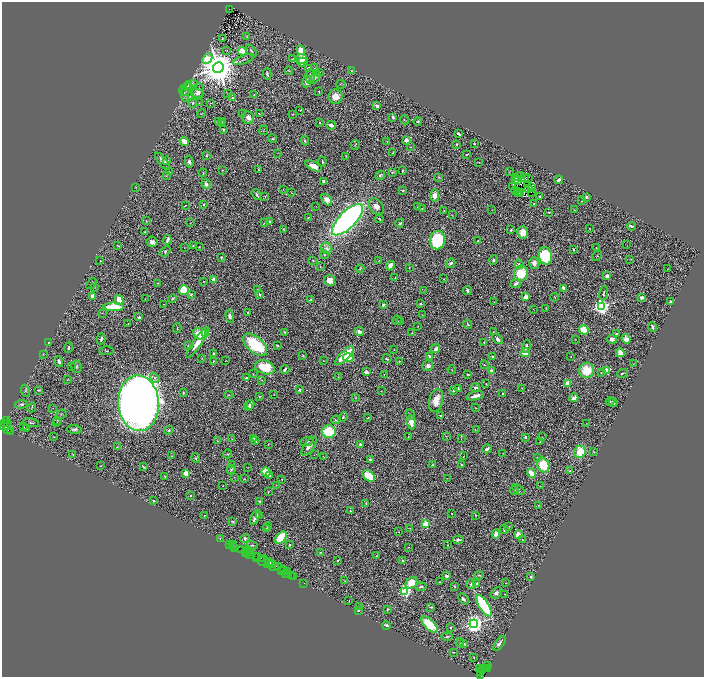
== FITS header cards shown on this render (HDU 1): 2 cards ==
NAXIS1  =                 1404
NAXIS2  =                 1350

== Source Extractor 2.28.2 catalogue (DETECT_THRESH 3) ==
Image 1404 x 1350 px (HDU 1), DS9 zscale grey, zoomed out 1/2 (1 PNG px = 2 x 2 image px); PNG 706 x 679 px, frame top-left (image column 1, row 1350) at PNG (2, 2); each listed source drawn as its Kron ellipse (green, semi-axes under 4 px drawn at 4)
Background 1.14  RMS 0.039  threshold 0.116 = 3 sigma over >= 5 px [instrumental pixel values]
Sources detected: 548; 60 cannot appear on this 1/2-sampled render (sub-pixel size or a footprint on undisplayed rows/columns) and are neither listed nor drawn; the other 488 listed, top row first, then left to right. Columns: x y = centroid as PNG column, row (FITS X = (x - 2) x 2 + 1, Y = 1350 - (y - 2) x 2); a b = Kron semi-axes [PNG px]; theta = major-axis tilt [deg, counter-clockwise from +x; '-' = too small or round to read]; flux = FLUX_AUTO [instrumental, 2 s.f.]
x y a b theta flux
229 9 2 1 - 8
247 36 2 1 - 2.1
222 38 2 2 - 5.5
227 50 3 2 - 3.4
301 50 5 4 - 130
242 51 4 4 - 150
251 51 7 3 -51 10
207 59 6 4 46 260
244 59 11 2 20 13
292 59 4 2 - 4.4
302 59 5 5 - 78
302 62 5 3 - 50
218 68 5 5 - 30000
309 68 3 3 - 22
314 68 2 2 - 2.8
289 71 4 3 - 6.2
351 71 3 2 - 3.9
320 73 3 2 - 3.9
267 74 5 2 - 11
310 76 7 4 -88 25
315 78 7 4 57 21
307 82 5 4 - 35
341 84 5 2 - 4.6
192 85 6 2 18 7.6
188 86 5 3 - 11
186 89 7 4 73 16
198 91 8 6 84 33
319 91 2 2 - 7.5
197 93 6 4 -2 19
184 94 8 4 -74 19
228 94 3 2 - 3.9
254 94 2 2 - 2.9
336 97 7 7 - 74
233 98 2 2 - 6.9
193 103 4 3 - 9
199 103 3 2 - 3.7
211 103 3 1 - 3.4
377 106 4 3 - 29
300 110 3 2 - 4.6
202 113 4 2 - 4.6
243 113 3 2 - 4.4
259 114 3 1 - 4.1
293 114 2 2 - 3.7
393 117 3 2 - 17
248 118 6 6 - 44
404 120 4 1 - 5.7
218 121 3 1 - 2.3
418 121 4 3 - 8.7
223 122 4 2 - 7
320 123 2 2 - 6.6
221 124 3 3 - 7.7
331 125 5 2 - 54
223 129 4 3 - 8.7
264 130 5 2 - 4.3
458 134 3 2 - 26
273 139 4 3 - 8.6
407 140 3 3 - 43
184 141 5 3 - 130
305 141 5 3 - 12
387 142 3 2 - 3.1
456 144 2 2 - 28
474 144 2 2 - 8.5
355 145 5 2 - 5.2
411 147 3 3 - 6.6
278 153 2 1 - 1.2
393 153 2 2 - 7.1
467 154 3 2 - 5.7
207 156 3 3 - 16
346 156 2 1 - 3.7
163 161 10 3 -53 33
167 161 3 2 - 29
189 162 6 4 -75 20
322 162 5 2 - 10
479 162 2 2 - 4
313 166 9 4 -25 74
258 169 4 2 - 6.1
222 170 3 2 - 3.3
402 170 3 2 - 4.9
509 171 3 2 - 2.7
169 172 3 3 - 5.6
392 172 4 3 - 6.8
203 173 4 2 - 7.5
380 175 5 4 - 13
166 176 2 1 - 3.4
520 176 2 1 - 5.7
439 177 3 2 - 5.8
516 177 2 1 - 0.28
524 177 2 1 - 1.9
528 179 2 1 - 4.3
516 180 2 2 - 1.9
559 180 5 2 - 26
324 181 4 3 - 26
518 181 2 1 - 2.3
206 184 5 4 - 37
527 185 2 1 - 1.5
513 186 3 1 - 3.5
136 187 3 2 - 3.5
532 188 2 1 - 6.3
283 189 2 2 - 1.9
529 189 2 1 - 5
403 190 2 2 - 9.2
516 191 2 1 - 2.9
518 191 2 1 - 3.3
291 192 3 2 - 2.4
520 192 3 2 - 0.49
531 193 2 1 - 3.8
256 194 6 3 -58 14
519 194 3 1 - 2.6
435 195 6 4 85 47
265 196 2 1 - 5.1
540 197 3 2 - 9.3
586 197 4 3 - 16
327 200 6 4 -51 55
582 201 2 2 - 7.9
203 204 3 2 - 8.2
534 204 3 2 - 7.5
185 205 2 2 - 3.5
316 206 2 1 - 6.4
376 206 9 6 -47 52
417 207 3 2 - 3
422 208 2 2 - 4.1
492 210 2 1 - 1.6
574 210 3 2 - 3.6
444 211 3 2 - 5.8
549 212 2 2 - 7.7
452 215 2 2 - 2.6
308 218 2 2 - 4.9
379 219 4 1 - 7.6
348 220 20 8 46 3900
146 221 3 3 - 4.7
270 222 4 3 - 12
190 223 2 1 - 2
264 223 3 2 - 5.9
400 223 4 2 - 15
631 226 4 3 - 13
283 229 4 3 - 7.5
589 229 2 2 - 3.3
511 230 3 3 - 7.9
144 232 3 3 - 6.2
523 232 6 5 - 65
167 240 5 2 - 26
437 240 9 7 80 520
477 241 3 2 - 6.5
152 242 5 5 - 33
193 245 3 3 - 7.7
627 245 2 1 - 2.2
118 246 3 2 - 4.7
199 247 2 1 - 3.3
184 248 2 1 - 2
327 248 6 5 - 32
596 248 2 1 - 2.9
573 249 2 2 - 7.7
165 251 6 4 39 13
324 255 4 4 - 12
545 256 9 6 -77 570
597 256 5 2 - 5.7
221 257 3 2 - 5.2
630 259 4 1 - 2.4
313 260 3 2 - 4.2
379 260 2 1 - 3.1
493 260 5 4 - 12
100 261 2 1 - 1.6
451 263 5 3 - 17
534 263 6 5 - 52
519 264 5 4 - 23
320 266 2 2 - 3.1
390 266 5 3 - 62
409 267 2 2 - 4.1
360 269 4 3 - 7.4
668 269 2 1 - 33
521 273 8 7 - 260
607 276 3 3 - 26
395 278 2 1 - 2.7
444 279 3 3 - 4
214 280 4 4 - 44
329 280 5 5 - 76
204 281 2 2 - 3.6
91 283 6 2 52 9.2
158 283 2 2 - 4.7
516 284 5 3 - 31
94 287 3 2 - 4
564 288 3 2 - 29
257 289 3 2 - 2.8
184 290 5 5 - 310
467 290 4 3 - 20
423 291 2 1 - 2
604 293 7 3 80 11
191 294 3 2 - 14
259 294 3 3 - 17
92 296 4 3 - 41
526 297 2 2 - 160
554 297 4 2 - 4.6
642 297 4 3 - 26
145 299 3 2 - 3.1
172 299 4 3 - 9.6
119 300 5 3 - 130
311 300 3 2 - 22
671 301 3 2 - 16
494 302 2 2 - 2.5
164 304 2 1 - 2.8
420 304 2 2 - 14
383 305 3 3 - 17
601 306 4 4 - 2800
113 307 10 3 0 300
546 308 3 2 - 2.6
533 309 2 1 - 2.6
102 313 2 2 - 2.6
248 313 3 2 - 7.2
422 315 3 2 - 3.9
230 316 7 4 -78 34
139 317 3 2 - 19
397 320 4 2 - 4.6
400 322 3 2 - 3.3
128 323 2 1 - 2.8
468 324 4 3 - 7.3
418 326 3 1 - 2.3
653 327 5 2 - 25
177 328 5 2 - 5.4
584 330 5 4 - 180
284 332 3 2 - 6.6
359 332 5 4 - 28
493 332 2 2 - 2.9
205 333 3 3 - 630
412 333 2 1 - 3.4
199 334 7 5 -18 120
616 334 2 2 - 9.7
101 339 6 3 75 13
497 339 6 3 -45 32
612 339 5 4 - 39
626 339 5 4 - 43
575 340 2 2 - 2.4
49 342 3 2 - 5.6
198 342 18 4 55 93
484 342 2 1 - 2.6
255 345 14 7 -41 470
277 345 4 2 - 6.2
188 346 2 1 - 3.1
526 346 6 3 76 14
68 348 5 3 - 11
436 349 5 3 - 34
394 350 2 1 - 1.8
107 351 7 3 1 9
525 353 5 4 - 110
620 353 4 4 - 49
43 354 3 3 - 4.4
213 354 2 2 - 10
345 355 12 4 46 250
303 356 3 2 - 6.7
429 356 4 3 - 20
492 356 3 3 - 7.8
571 356 2 2 - 2.8
202 358 3 1 - 2.9
348 358 5 3 - 190
387 359 4 2 - 7
213 361 2 2 - 5.4
225 361 2 1 - 3.1
324 361 3 1 - 2.4
399 361 3 2 - 3.9
59 362 6 3 -75 20
633 364 2 2 - 2.5
485 365 4 2 - 5.7
428 366 5 5 - 33
71 367 2 2 - 3.3
76 367 6 5 - 16
265 367 10 6 -19 270
285 369 4 2 - 16
452 370 4 2 - 4.4
587 370 7 7 - 220
607 370 3 3 - 280
491 371 4 3 - 17
366 372 3 3 - 33
601 373 3 2 - 4.8
622 373 5 2 - 7.5
253 374 2 1 - 4.5
384 374 2 1 - 2.1
468 374 3 2 - 7.8
338 377 2 2 - 4.9
155 378 5 3 - 19
246 378 3 3 - 16
68 379 2 1 - 3.2
261 380 3 2 - 3.8
568 383 2 2 - 150
486 384 2 2 - 2.2
475 387 4 3 - 21
522 388 2 1 - 1.5
458 389 2 2 - 12
38 390 3 2 - 9.5
300 390 2 2 - 58
454 390 3 2 - 13
25 391 6 3 -68 9.3
381 391 2 1 - 2
183 393 3 2 - 6.6
502 393 2 2 - 6.5
274 394 3 2 - 2.2
229 395 4 2 - 7.4
259 396 2 2 - 4.9
475 396 9 3 15 47
355 397 3 2 - 4.2
574 398 4 3 - 33
436 400 12 7 75 120
610 402 4 2 - 5.9
139 403 28 20 -87 14000
613 403 4 2 - 19
21 404 7 3 6 16
250 405 5 3 - 42
249 407 3 2 - 20
32 408 5 2 - 5.3
53 408 2 2 - 4.6
476 408 2 2 - 2.8
61 414 5 2 - 6.1
410 415 5 3 - 8.5
440 416 3 3 - 10
343 417 5 3 - 8.6
368 418 4 2 - 4.5
57 420 3 3 - 4.5
336 420 4 3 - 7.9
6 421 3 3 - 140
57 422 3 2 - 3.7
411 422 7 4 -85 72
5 423 2 1 - 83
31 423 8 3 -13 13
586 423 2 2 - 2
6 425 6 2 44 340
7 427 2 2 - 250
24 427 2 1 - 20
27 429 3 2 - 5.2
74 429 7 4 -3 22
8 430 4 2 - 33
169 430 4 3 - 12
476 430 3 2 - 4.2
10 431 2 1 - 210
329 431 7 6 - 370
446 436 3 2 - 2.7
54 437 3 1 - 3.4
408 437 3 2 - 3
525 437 4 3 - 14
542 437 2 1 - 3.3
254 438 2 2 - 5.9
232 439 3 2 - 3.1
461 439 3 3 - 3.8
217 441 4 2 - 5
256 441 3 2 - 6.7
307 442 7 4 19 15
540 442 2 1 - 2.5
268 444 2 1 - 3.6
360 445 4 3 - 15
309 446 11 5 53 40
117 447 2 2 - 4.4
487 449 4 2 - 21
580 452 6 5 - 190
594 452 4 2 - 5
228 454 4 3 - 6.8
503 454 2 2 - 2.2
73 455 3 3 - 6.3
314 455 2 1 - 4.8
172 456 2 2 - 5.7
463 456 3 1 - 3.5
324 457 3 1 - 2.7
196 458 5 3 - 8.9
537 458 3 2 - 3.5
370 459 3 3 - 11
461 464 3 3 - 9.4
231 465 3 2 - 3.2
433 465 3 2 - 7.6
543 465 7 6 - 210
101 466 2 2 - 3.7
143 466 4 2 - 8.9
248 467 2 1 - 1.7
231 469 4 3 - 9.3
570 471 3 3 - 7.2
266 472 4 3 - 140
186 473 3 2 - 300
531 473 5 3 - 140
270 475 4 3 - 33
165 476 4 2 - 5
369 476 7 5 -43 230
234 477 2 2 - 2.4
447 478 2 1 - 2.1
245 479 2 2 - 5.4
282 479 2 2 - 3.6
276 485 2 2 - 2.6
223 486 2 1 - 3
540 486 2 2 - 2.9
518 489 7 3 -36 8.9
514 490 4 3 - 16
268 492 3 2 - 4.3
191 496 3 2 - 6
153 501 2 2 - 8.9
259 501 3 3 - 5.8
366 504 4 3 - 7.3
538 505 2 1 - 4
350 511 2 1 - 3.1
452 513 2 2 - 5.5
476 515 3 2 - 6
204 516 2 2 - 6.4
259 516 2 2 - 5.2
255 517 8 3 64 56
232 521 4 2 - 9
425 524 3 3 - 320
268 527 4 3 - 5.5
509 527 3 2 - 2.6
267 528 3 2 - 4.9
410 528 2 1 - 2
504 529 4 3 - 14
398 532 2 2 - 2
496 534 4 3 - 94
518 535 2 2 - 210
245 538 5 3 - 11
281 538 7 4 49 470
220 539 3 1 - 16
522 539 4 2 - 4.2
458 540 5 2 - 19
230 544 2 1 - 66
232 544 2 1 - 13
252 545 5 3 - 8.6
289 545 3 3 - 7.1
447 545 4 2 - 5.6
233 546 2 1 - 45
235 547 2 1 - 50
409 547 2 2 - 2.5
241 549 4 2 - 76
247 550 2 1 - 81
250 551 2 1 - 60
245 552 2 2 - 86
250 553 2 1 - 39
321 553 3 2 - 5.6
248 554 2 1 - 84
249 554 2 1 - 32
376 556 3 2 - 3.8
258 557 2 1 - 93
256 558 4 1 - 85
261 558 2 1 - 40
263 559 3 2 - 130
338 560 3 2 - 9.1
403 561 4 3 - 10
263 562 6 1 -28 140
270 563 5 2 - 210
268 564 2 2 - 110
273 565 3 2 - 180
274 567 5 1 - 38
279 567 2 1 - 92
281 570 3 1 - 45
283 570 2 1 - 82
287 572 2 1 - 13
285 573 3 1 - 54
289 574 3 1 - 70
479 575 5 3 - 8.6
291 576 2 1 - 66
294 576 3 2 - 100
446 576 2 2 - 44
531 577 3 3 - 15
345 581 3 2 - 3.2
440 582 3 3 - 7.6
304 583 2 1 - 32
411 583 6 5 - 190
506 583 2 1 - 2.6
471 584 5 3 - 23
477 584 4 3 - 20
454 586 3 2 - 6.7
421 587 5 3 - 11
405 591 3 3 - 1200
496 593 6 4 59 35
505 594 2 2 - 4
463 599 6 3 -50 18
349 601 2 1 - 2.9
360 606 3 2 - 5.4
484 606 12 5 -57 550
431 607 3 2 - 8.2
387 609 3 2 - 6.8
358 610 2 2 - 6.5
474 624 4 4 - 5300
386 625 4 3 - 17
430 625 10 5 -45 250
450 628 3 2 - 6.6
447 637 5 3 - 9.7
460 642 4 2 - 6
500 643 9 3 54 26
464 644 4 3 - 19
454 652 2 1 - 4.4
474 657 3 3 - 4.5
487 666 2 1 - 24
487 668 3 2 - 66
479 669 4 2 - 260
483 669 2 1 - 69
485 669 3 1 - 53
482 671 3 2 - 160
480 672 3 3 - 88
481 675 2 1 - 35
At the frame edge (FLAGS 8, measured only in part): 1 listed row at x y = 481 675
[60 sub-pixel or undisplayed-footprint detections neither listed nor drawn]